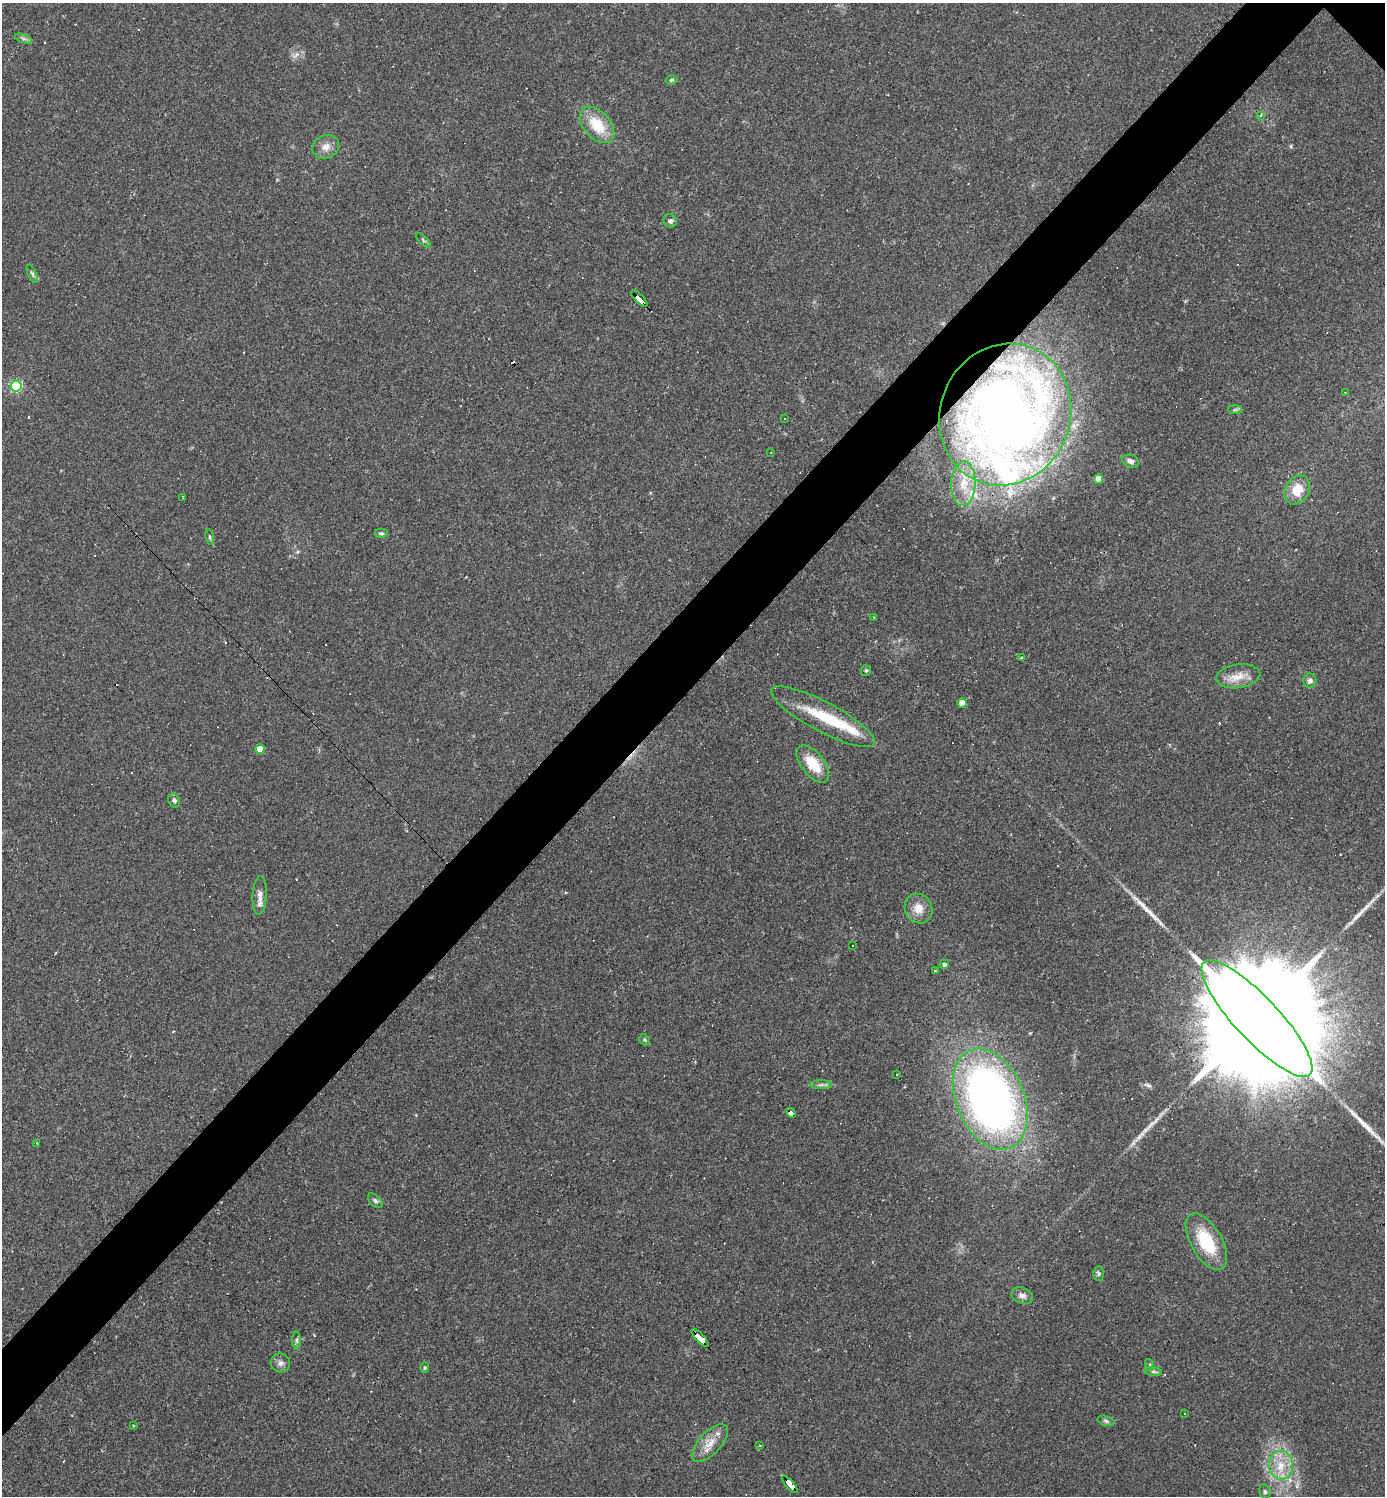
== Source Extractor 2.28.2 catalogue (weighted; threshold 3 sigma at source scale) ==
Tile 7 of 4 x 4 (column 3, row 2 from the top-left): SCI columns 3060-4442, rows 2989-4482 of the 5976 x 5976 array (HDU 1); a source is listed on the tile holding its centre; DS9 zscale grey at full resolution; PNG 1387 x 1498 px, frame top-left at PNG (2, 3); each listed source drawn as its Kron ellipse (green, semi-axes under 4 px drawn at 4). Shown black and unused: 6% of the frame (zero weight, under 2 of 3 exposures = <1% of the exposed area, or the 3 px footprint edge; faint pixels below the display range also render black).
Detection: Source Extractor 2.28.2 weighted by HDU 2 'WHT'; one run over the whole footprint, this tile lists its part. Background 0.0635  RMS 0.0069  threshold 0.0312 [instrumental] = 3 sigma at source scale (4.5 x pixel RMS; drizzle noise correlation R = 1.50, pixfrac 1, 0.05/0.05 arcsec/px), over >= 5 px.
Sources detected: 105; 1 too faint to see at this stretch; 1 inside a brighter object's white glare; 34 cosmic-ray / hot-pixel residue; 4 long thin detections or spike segments (spike, bleed or trail) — neither listed nor drawn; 3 inside a brighter listed object's ellipse — not listed separately; the other 62 listed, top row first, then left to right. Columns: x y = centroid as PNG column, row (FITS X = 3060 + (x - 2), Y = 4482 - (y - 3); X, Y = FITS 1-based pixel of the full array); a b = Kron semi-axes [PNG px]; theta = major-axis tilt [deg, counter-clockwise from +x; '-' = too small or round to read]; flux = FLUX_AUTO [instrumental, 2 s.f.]
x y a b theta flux
23 39 9 4 -19 1.6
671 80 6 4 15 1.1
1260 116 3 3 - 3.3
597 125 21 13 -49 23
326 147 14 11 22 6.5
670 221 7 6 - 2.1
423 240 9 4 -43 1.2
32 274 9 4 -66 1.5
639 299 11 3 -45 130
16 386 5 5 - 78
1345 392 2 2 - 0.69
1235 410 7 4 0 1.2
1005 415 72 65 68 780
785 419 3 3 - 8.8
771 453 2 2 - 0.41
1131 461 9 6 -20 3.4
1098 479 5 4 - 10
963 484 22 12 88 15
1297 490 15 12 59 14
183 498 4 2 - 0.8
381 533 6 4 0 1.2
209 537 8 3 -80 1
874 617 3 2 - 0.56
1021 658 3 2 - 1.2
866 671 5 5 - 0.89
1238 676 22 12 7 10
1310 681 7 6 - 2.9
962 703 4 4 - 8.6
823 717 58 15 -28 34
260 749 4 4 - 12
813 764 22 11 -51 19
174 801 7 5 -66 2.4
260 895 19 7 87 5.5
918 908 15 13 -63 9.2
853 946 3 3 - 0.99
944 964 5 4 - 1.9
935 971 3 3 - 1.3
1257 1019 77 22 -47 57000
644 1040 6 4 -55 1.1
897 1074 3 2 - 0.78
821 1085 11 4 1 1.9
990 1099 53 34 -67 450
791 1113 5 3 - 41
37 1143 3 3 - 0.85
375 1201 9 5 -45 1.8
1206 1241 31 15 -60 33
1099 1274 7 5 90 1.5
1022 1296 11 8 -21 3.9
700 1338 11 3 -47 220
297 1340 9 4 -90 1.6
280 1363 10 9 - 3.2
1150 1365 6 4 -73 1
425 1368 5 4 - 0.92
1153 1372 9 4 -9 1.6
1184 1413 2 2 - 0.56
1106 1421 8 5 -16 1.4
133 1426 3 3 - 0.61
710 1443 24 11 47 11
760 1445 3 2 - 0.56
1281 1465 14 12 -82 13
790 1484 11 4 -49 140
1265 1492 7 5 -76 1.4
Overlapping masked pixels (flux is a lower limit): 5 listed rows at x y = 639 299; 1005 415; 791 1113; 700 1338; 790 1484